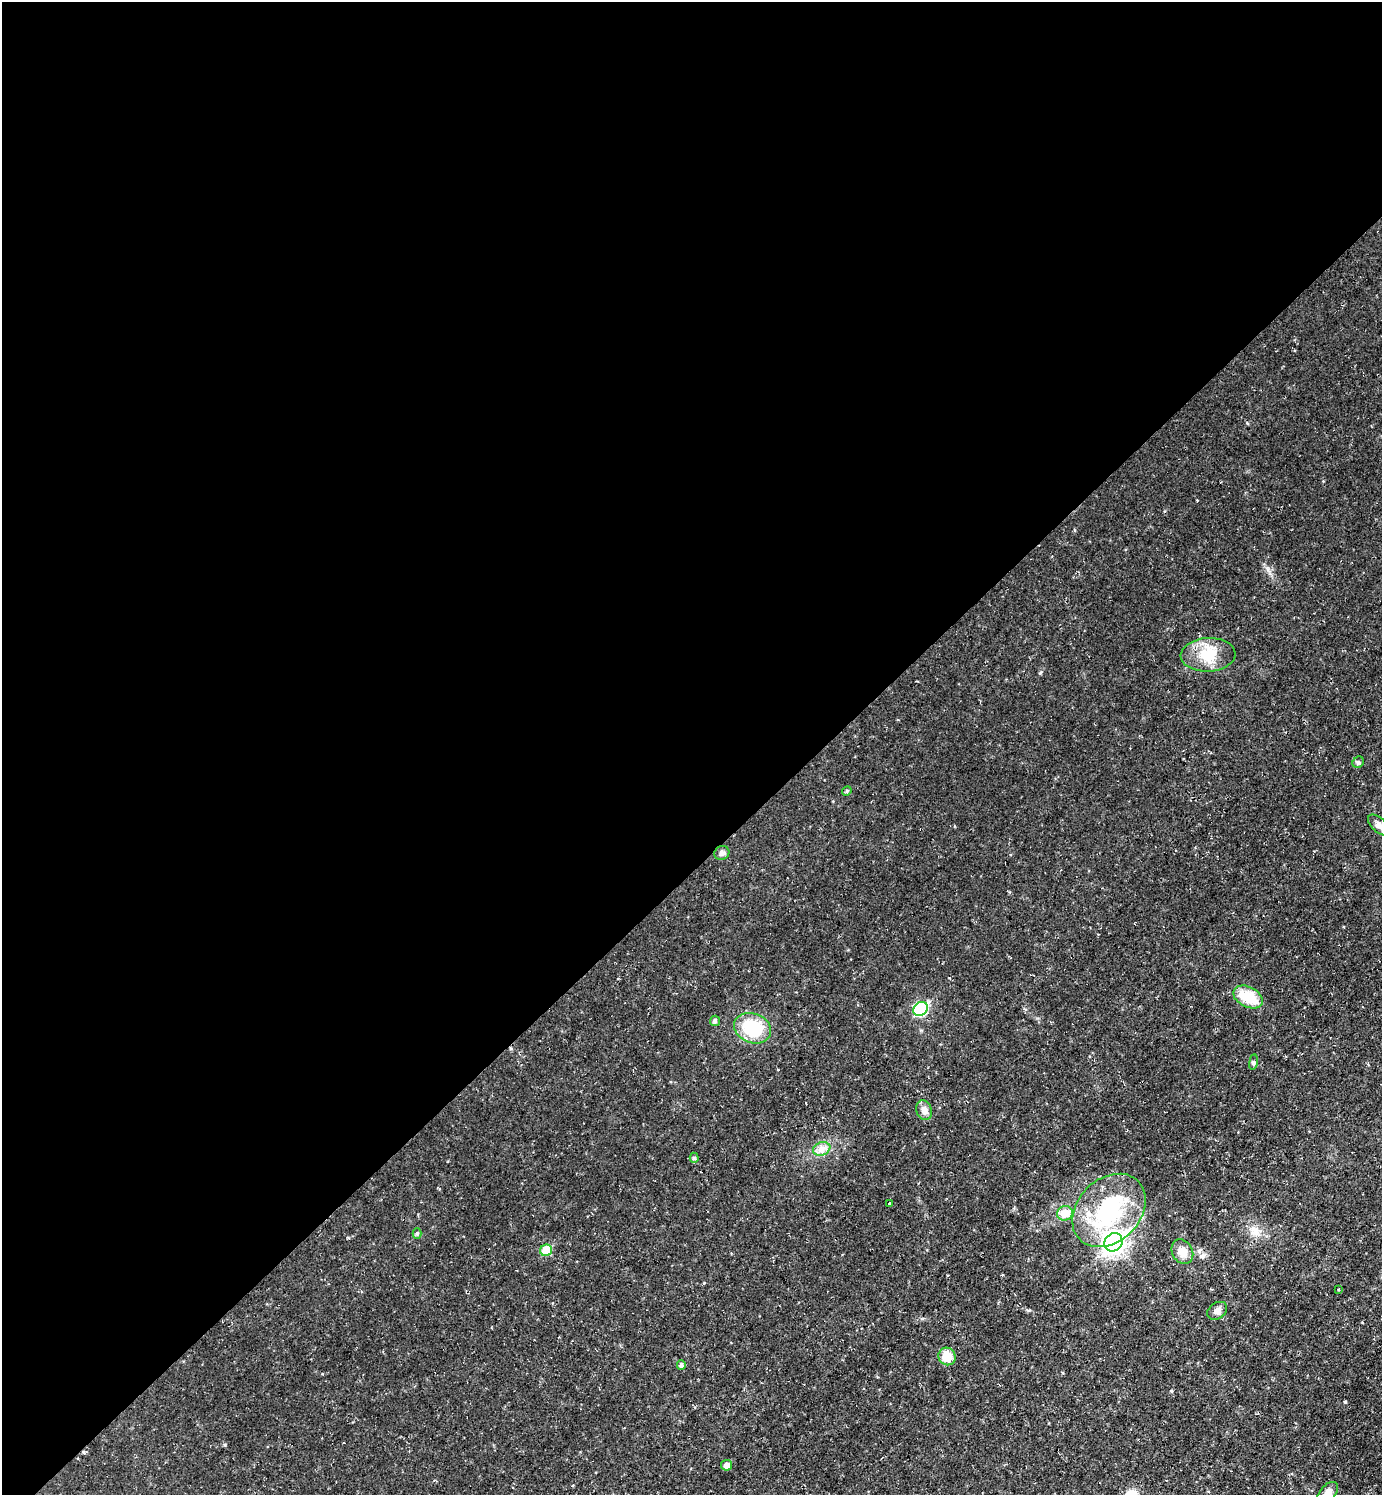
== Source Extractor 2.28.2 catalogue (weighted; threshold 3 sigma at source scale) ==
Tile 2 of 4 x 4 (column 2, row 1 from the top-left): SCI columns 1536-2915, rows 4481-5973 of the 5971 x 5973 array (HDU 1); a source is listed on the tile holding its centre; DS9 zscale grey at full resolution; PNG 1384 x 1497 px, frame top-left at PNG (2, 2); each listed source drawn as its Kron ellipse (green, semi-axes under 4 px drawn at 4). Shown black and unused: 58% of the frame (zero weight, under 2 of 3 exposures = <1% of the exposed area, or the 3 px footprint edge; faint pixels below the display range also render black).
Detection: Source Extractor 2.28.2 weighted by HDU 2 'WHT'; one run over the whole footprint, this tile lists its part. Background 0.04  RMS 0.0078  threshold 0.0352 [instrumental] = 3 sigma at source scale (4.5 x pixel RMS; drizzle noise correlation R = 1.50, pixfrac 1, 0.05/0.05 arcsec/px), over >= 5 px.
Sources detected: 27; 1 cosmic-ray / hot-pixel residue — neither listed nor drawn; the other 26 listed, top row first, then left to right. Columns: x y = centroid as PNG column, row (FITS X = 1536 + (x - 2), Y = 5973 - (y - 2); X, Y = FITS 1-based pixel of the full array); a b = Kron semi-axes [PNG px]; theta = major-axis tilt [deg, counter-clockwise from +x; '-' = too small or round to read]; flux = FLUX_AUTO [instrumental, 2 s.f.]
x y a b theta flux
1208 655 27 17 3 19
1358 762 6 5 - 1.4
847 791 5 4 - 1.1
1379 825 13 7 -43 4.6
722 853 7 7 - 2.5
1248 997 15 10 -27 21
921 1009 7 6 - 64
715 1021 5 5 - 1.4
753 1028 19 14 -21 32
1253 1062 8 4 82 1.2
924 1110 10 7 -70 4.1
822 1149 9 6 20 3.8
694 1158 5 4 - 1.3
890 1204 3 3 - 5.3
1109 1210 41 31 44 66
1065 1213 8 7 - 12
417 1233 5 4 - 1.4
1113 1242 10 8 42 380
546 1250 6 5 - 19
1182 1252 13 10 -60 8.1
1338 1289 3 3 - 1.7
1217 1311 11 8 35 3.5
947 1356 9 8 - 14
681 1365 5 4 - 1.8
727 1465 5 5 - 3.9
1328 1493 13 7 48 4.2
Isophote crosses this tile's border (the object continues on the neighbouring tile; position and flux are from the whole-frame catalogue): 2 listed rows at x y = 1379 825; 1328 1493